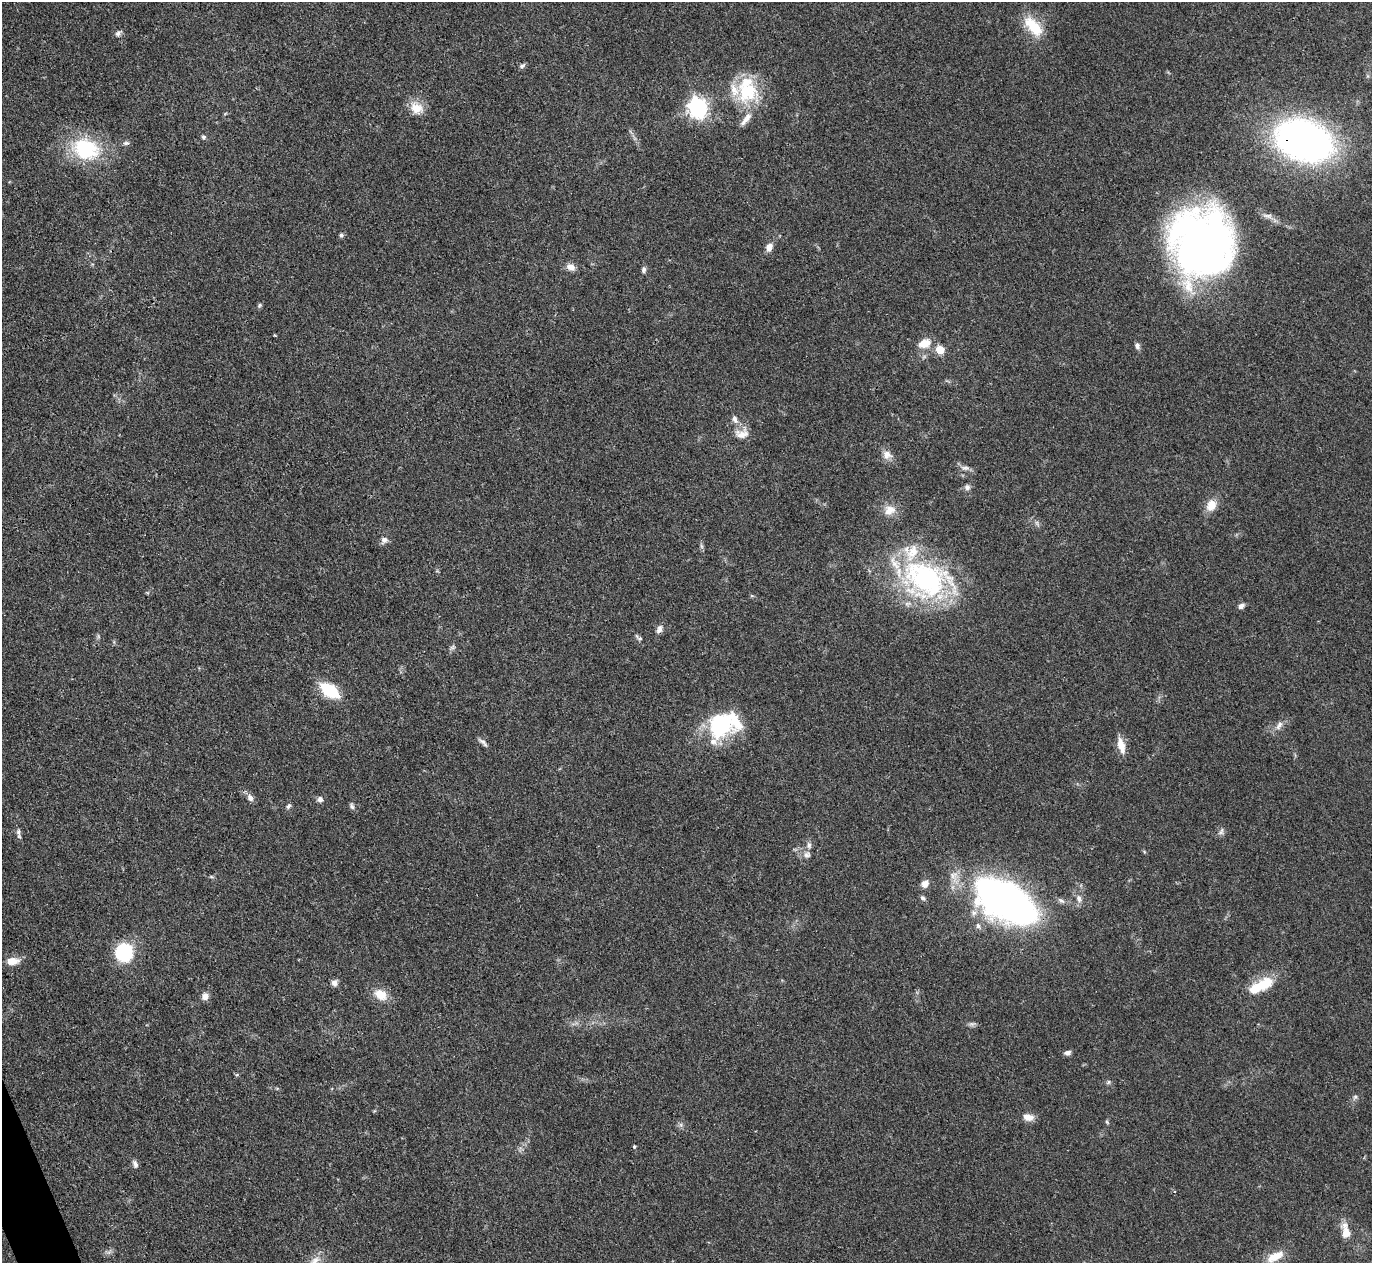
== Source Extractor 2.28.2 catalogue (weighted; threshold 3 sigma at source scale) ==
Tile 7 of 4 x 4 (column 3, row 2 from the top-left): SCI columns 2745-4114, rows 2673-3933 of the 5487 x 5475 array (HDU 1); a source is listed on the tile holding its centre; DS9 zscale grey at full resolution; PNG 1374 x 1265 px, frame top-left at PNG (2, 2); no overlay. Shown black and unused: <1% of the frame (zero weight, under 3 of 4 exposures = <1% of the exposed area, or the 3 px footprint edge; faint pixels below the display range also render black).
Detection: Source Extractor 2.28.2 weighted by HDU 2 'WHT'; one run over the whole footprint, this tile lists its part. Background 0.0712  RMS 0.0053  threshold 0.0238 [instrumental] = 3 sigma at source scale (4.5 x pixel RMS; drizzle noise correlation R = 1.50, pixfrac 1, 0.05/0.05 arcsec/px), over >= 5 px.
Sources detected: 80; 1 too faint to see at this stretch — not listed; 7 inside a brighter listed object's ellipse — not listed separately; the other 72 listed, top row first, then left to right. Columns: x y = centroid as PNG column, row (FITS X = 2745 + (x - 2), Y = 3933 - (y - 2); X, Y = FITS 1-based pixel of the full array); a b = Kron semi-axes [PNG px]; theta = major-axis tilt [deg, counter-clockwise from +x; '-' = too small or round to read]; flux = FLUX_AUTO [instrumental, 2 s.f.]
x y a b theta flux
1033 26 31 15 -48 16
118 33 11 6 42 1.6
522 66 9 5 33 1.3
747 91 31 30 - 30
698 107 8 7 - 270
416 108 18 13 -30 8.2
203 137 6 5 - 0.97
1304 140 38 26 -19 310
126 143 9 5 7 1.3
86 149 36 26 -16 38
341 235 5 5 - 1
1202 244 59 54 -83 340
769 247 9 7 62 3.7
571 267 11 8 -28 3.7
644 269 8 6 88 1.4
259 305 7 5 56 0.92
274 335 5 3 - 0.4
924 343 15 10 25 7.6
1137 346 8 6 -69 2
940 350 5 5 - 17
735 419 13 7 -66 2.7
742 433 19 14 12 6.2
887 455 13 11 -27 4.1
965 468 13 6 -4 2.3
967 487 7 7 - 1.9
1211 505 14 11 62 7.2
890 510 17 14 15 6.6
384 540 9 8 - 2.4
701 546 7 4 -71 1
926 579 62 42 -16 110
752 596 6 4 -18 0.64
1241 606 8 6 28 2.1
659 629 12 7 69 2.3
640 638 8 5 17 1.1
452 647 8 5 20 1.2
329 690 14 8 -35 37
720 724 33 31 32 40
1279 725 14 7 57 3
483 741 14 5 -30 1.8
1121 745 21 8 -75 6.4
250 798 8 7 - 2.5
320 799 7 7 - 2.1
288 806 8 4 52 1.2
352 806 9 6 -67 1.3
18 832 10 5 -90 1.6
1221 832 11 6 62 1.8
809 845 9 7 -86 2
807 855 11 8 6 2.6
212 877 6 4 -12 0.8
925 884 10 8 49 3.8
923 898 8 5 -55 1.4
1079 898 11 7 -76 3
1006 901 50 26 -32 310
1061 901 11 5 -36 1.8
974 913 8 7 - 2.3
978 926 7 6 - 1.7
124 953 17 17 - 34
12 961 16 9 4 5.6
334 983 8 7 - 2.3
1261 985 35 13 28 17
380 994 16 11 -33 8.7
205 996 8 7 - 3.2
971 1024 7 4 17 1.3
1068 1053 7 5 14 2.1
1109 1082 7 5 38 0.97
1355 1097 6 6 - 1.1
1028 1117 13 8 -8 4.6
1107 1122 6 4 -46 0.67
634 1147 4 4 - 0.85
135 1164 11 6 -66 1.9
1346 1233 13 9 -77 6.4
1275 1257 23 10 26 9.8
Overlapping masked pixels (flux is a lower limit): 1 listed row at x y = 1304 140